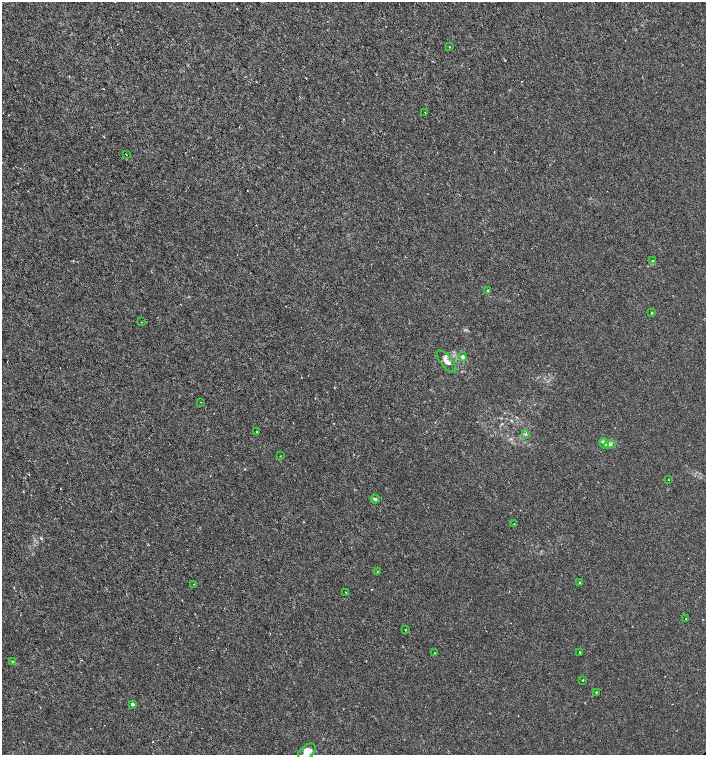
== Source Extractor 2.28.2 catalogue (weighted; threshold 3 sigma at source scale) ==
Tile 11 of 4 x 4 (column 3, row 3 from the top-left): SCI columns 3048-4455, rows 1507-3011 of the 6029 x 6029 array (HDU 1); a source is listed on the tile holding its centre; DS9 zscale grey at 2 x 2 block average (1 PNG px = mean of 2 x 2 image px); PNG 708 x 757 px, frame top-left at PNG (2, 2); each listed source drawn as its Kron ellipse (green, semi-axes under 4 px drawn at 4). Shown black and unused: <1% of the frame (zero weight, under 3 of 6 exposures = <1% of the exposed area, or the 3 px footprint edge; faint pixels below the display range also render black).
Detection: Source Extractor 2.28.2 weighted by HDU 2 'WHT'; one run over the whole footprint, this tile lists its part. Background -1.77e-04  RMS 0.001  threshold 0.00422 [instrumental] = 3 sigma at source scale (4.09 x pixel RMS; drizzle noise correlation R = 1.36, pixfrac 0.8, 0.0396/0.0396 arcsec/px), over >= 5 px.
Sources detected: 31; all 31 listed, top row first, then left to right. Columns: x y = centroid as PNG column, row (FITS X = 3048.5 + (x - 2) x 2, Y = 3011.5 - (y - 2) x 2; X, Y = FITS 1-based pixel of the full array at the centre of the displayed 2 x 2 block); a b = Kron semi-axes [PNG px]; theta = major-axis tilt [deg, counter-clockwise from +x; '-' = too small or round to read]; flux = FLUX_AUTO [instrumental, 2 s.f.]
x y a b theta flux
449 47 2 2 - 0.15
425 113 2 2 - 0.097
126 155 2 2 - 0.084
653 261 3 2 - 0.19
488 290 3 2 - 0.13
652 313 3 2 - 0.14
141 322 2 2 - 0.078
463 357 5 4 - 0.43
447 361 13 5 -50 1.3
201 402 2 2 - 0.093
256 432 2 2 - 0.099
525 434 3 2 - 0.15
604 443 6 3 -62 0.43
610 444 6 3 5 0.47
280 456 2 2 - 0.09
669 480 2 2 - 0.068
375 499 4 3 - 0.36
514 524 2 2 - 0.087
377 571 2 2 - 0.11
579 583 4 2 - 0.14
193 584 2 2 - 0.091
346 592 2 2 - 0.093
686 619 2 2 - 0.17
406 630 2 2 - 0.089
580 652 2 2 - 0.17
435 653 2 2 - 0.21
13 662 3 2 - 0.18
583 680 2 2 - 0.12
596 692 2 2 - 0.18
132 704 3 3 - 0.49
307 752 10 6 41 1.9
Isophote crosses this tile's border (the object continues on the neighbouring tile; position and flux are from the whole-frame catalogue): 1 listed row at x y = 307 752
Diffuse or blended objects may show on this block-average render without a row.